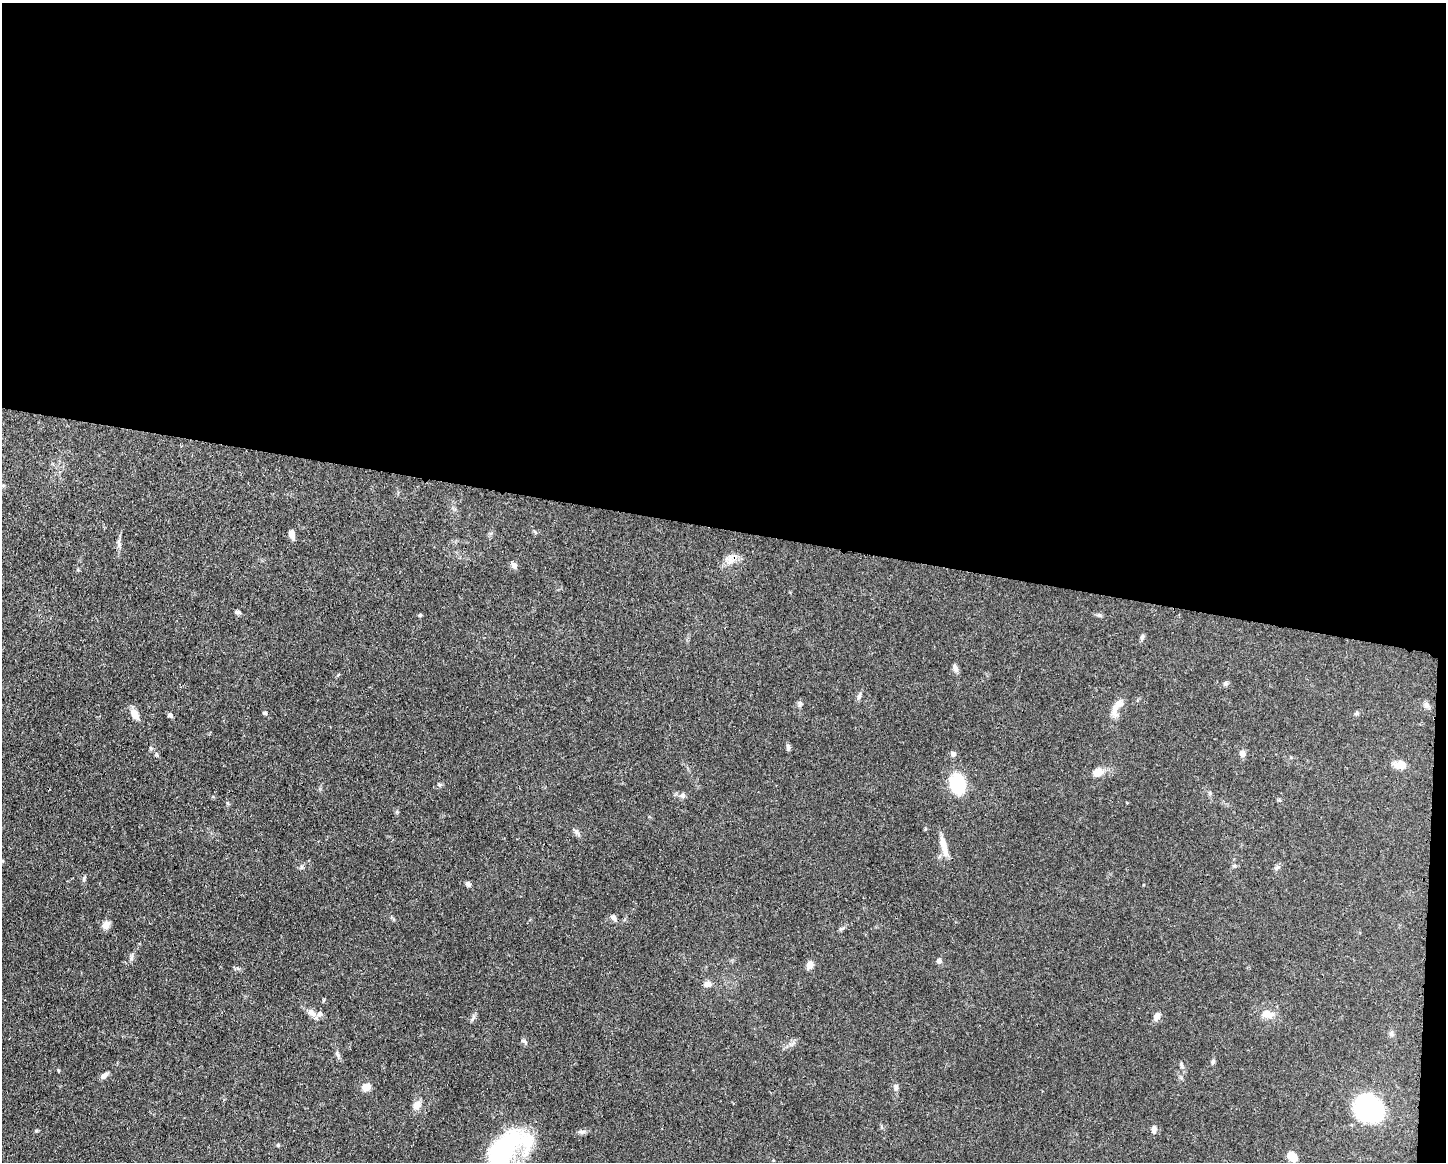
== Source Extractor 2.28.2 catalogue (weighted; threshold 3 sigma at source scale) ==
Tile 3 of 3 x 4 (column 3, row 1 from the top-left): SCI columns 3005-4448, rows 3485-4644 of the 4676 x 4645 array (HDU 1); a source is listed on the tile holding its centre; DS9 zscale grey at full resolution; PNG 1448 x 1164 px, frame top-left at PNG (2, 3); no overlay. Shown black and unused: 46% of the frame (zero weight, under 3 of 4 exposures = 1% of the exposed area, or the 3 px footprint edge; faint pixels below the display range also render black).
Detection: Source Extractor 2.28.2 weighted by HDU 2 'WHT'; one run over the whole footprint, this tile lists its part. Background 0.0544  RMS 0.0032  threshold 0.0145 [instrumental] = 3 sigma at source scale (4.5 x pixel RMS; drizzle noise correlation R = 1.50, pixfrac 1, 0.05/0.05 arcsec/px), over >= 5 px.
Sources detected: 58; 1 inside a brighter object's white glare — not listed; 1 inside a brighter listed object's ellipse — not listed separately; the other 56 listed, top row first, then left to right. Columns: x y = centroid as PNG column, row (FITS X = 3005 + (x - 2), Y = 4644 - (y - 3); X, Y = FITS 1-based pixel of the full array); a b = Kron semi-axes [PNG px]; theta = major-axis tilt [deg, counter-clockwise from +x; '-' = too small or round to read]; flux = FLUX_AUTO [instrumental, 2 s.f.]
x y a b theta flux
292 534 9 5 -73 2.1
119 544 14 6 -86 1.3
731 560 18 9 36 3.1
514 565 9 7 -54 1.1
237 612 6 5 - 0.79
420 615 5 4 - 0.4
1099 615 8 5 -35 0.61
1142 637 8 5 75 0.76
955 668 10 6 -71 1.2
1225 684 7 6 - 0.69
859 696 10 5 66 0.86
800 703 8 7 - 0.79
1427 705 8 7 - 1.1
1117 707 28 10 61 3.9
265 713 5 4 - 0.51
1357 713 7 5 3 0.57
135 715 14 8 -62 2.7
170 715 5 5 - 0.88
788 747 9 5 -82 0.75
150 748 6 4 72 0.42
1243 753 7 7 - 1.6
953 754 6 6 - 1.2
1400 764 15 9 -1 3.4
1098 772 11 9 25 3.8
958 784 13 10 -84 28
440 785 6 4 -18 0.46
683 795 8 6 66 0.89
925 829 5 3 - 0.32
577 832 10 5 -56 0.92
943 844 25 8 -77 3.7
1234 866 7 4 0 0.46
301 867 7 5 63 0.59
84 878 7 5 77 0.59
468 884 7 5 -50 0.82
614 918 8 6 -60 1.1
106 925 12 8 52 1.9
132 957 11 4 85 0.8
939 961 7 7 - 0.84
810 965 11 8 76 1.6
707 984 10 8 15 1.6
311 1013 13 8 -44 2
1268 1014 17 10 -15 3.3
1157 1016 10 7 68 1.7
1391 1033 7 6 - 0.79
525 1042 10 4 -53 0.72
1213 1062 8 5 63 0.6
1181 1065 9 5 -71 0.78
104 1075 10 5 39 1.3
366 1087 9 7 20 3.3
896 1087 9 7 -85 1
417 1105 12 9 44 2.1
1369 1108 22 18 -41 67
1154 1129 9 6 87 1.4
582 1132 10 5 5 0.97
501 1154 61 28 36 47
1292 1156 10 7 -44 4.5
Overlapping masked pixels (flux is a lower limit): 1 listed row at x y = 731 560
Isophote crosses this tile's border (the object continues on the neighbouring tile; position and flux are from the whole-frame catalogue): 1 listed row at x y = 501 1154
Unlisted compact peaks at least as high as the median listed source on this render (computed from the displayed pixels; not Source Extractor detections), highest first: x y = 278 1145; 58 1070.